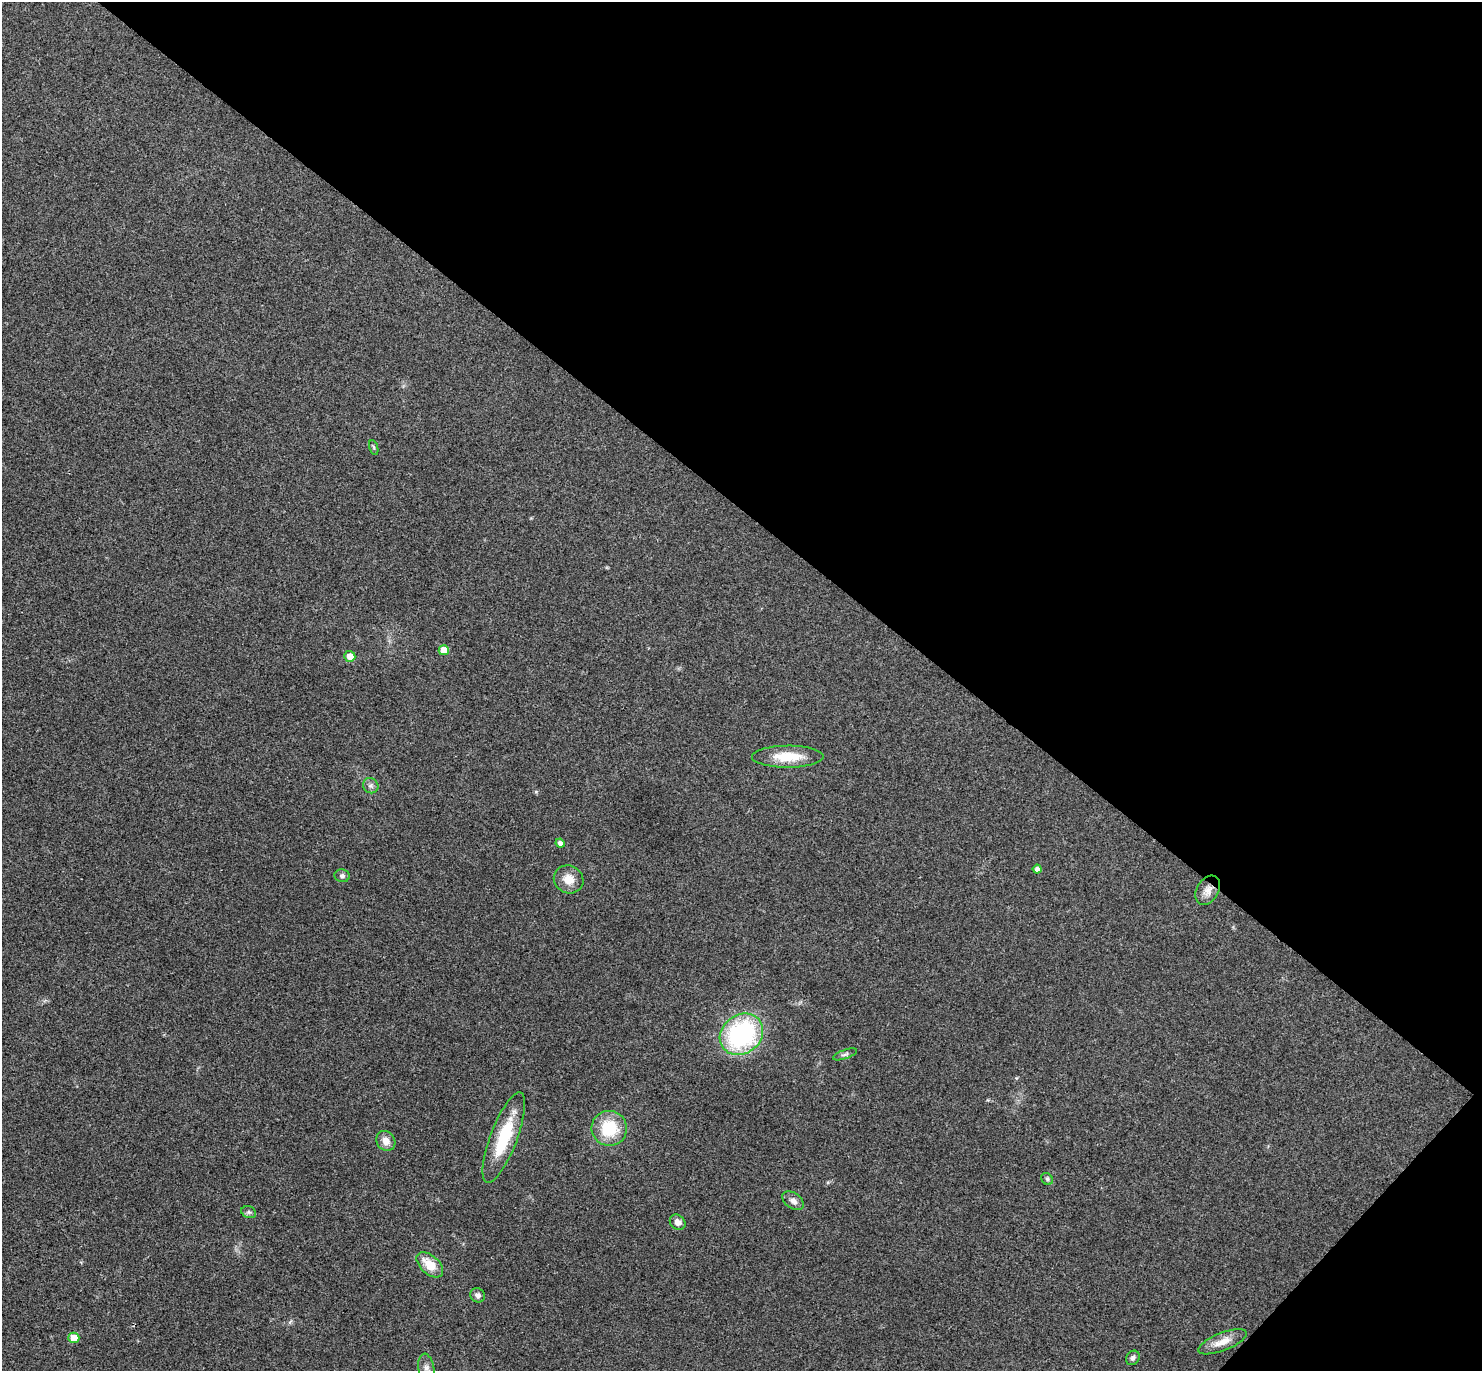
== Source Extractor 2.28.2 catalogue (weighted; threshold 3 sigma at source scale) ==
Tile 8 of 4 x 4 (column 4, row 2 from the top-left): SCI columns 4483-5962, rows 2937-4305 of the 6006 x 6014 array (HDU 1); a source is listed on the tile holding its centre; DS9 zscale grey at full resolution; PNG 1484 x 1373 px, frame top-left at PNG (2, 2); each listed source drawn as its Kron ellipse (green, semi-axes under 4 px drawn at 4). Shown black and unused: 39% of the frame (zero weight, under 3 of 4 exposures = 6% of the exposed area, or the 3 px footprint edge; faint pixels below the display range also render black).
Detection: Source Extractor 2.28.2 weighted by HDU 2 'WHT'; one run over the whole footprint, this tile lists its part. Background 0.0286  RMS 0.0055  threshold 0.0246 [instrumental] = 3 sigma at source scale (4.5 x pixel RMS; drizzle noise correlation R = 1.50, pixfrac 1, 0.05/0.05 arcsec/px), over >= 5 px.
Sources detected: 25; all 25 listed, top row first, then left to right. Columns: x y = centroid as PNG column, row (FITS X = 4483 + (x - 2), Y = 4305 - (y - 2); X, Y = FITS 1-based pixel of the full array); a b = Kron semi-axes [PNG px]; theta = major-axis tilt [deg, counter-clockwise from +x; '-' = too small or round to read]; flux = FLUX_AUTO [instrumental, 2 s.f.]
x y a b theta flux
374 447 8 3 -71 0.79
444 650 5 5 - 6.2
350 656 5 5 - 5.3
788 757 36 11 0 15
371 786 8 7 - 1.8
560 843 5 4 - 2.3
1037 869 4 4 - 2.1
342 876 7 6 - 1.5
569 879 15 13 -28 7
1208 890 16 11 58 4.8
741 1034 23 19 37 82
845 1054 13 4 19 1.4
609 1128 18 17 - 21
504 1137 48 13 69 28
386 1141 10 9 - 4.5
1047 1179 6 5 - 0.9
793 1201 12 7 -36 3
249 1212 8 5 -19 1.1
678 1222 8 7 - 2.8
430 1265 16 9 -42 10
478 1295 8 7 - 2.1
74 1338 5 5 - 8
1222 1342 26 9 22 6.8
1133 1358 7 6 - 1.6
426 1368 15 8 -81 3.8
Overlapping masked pixels (flux is a lower limit): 1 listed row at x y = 1208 890
Isophote crosses this tile's border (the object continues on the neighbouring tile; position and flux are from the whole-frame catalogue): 1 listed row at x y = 426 1368